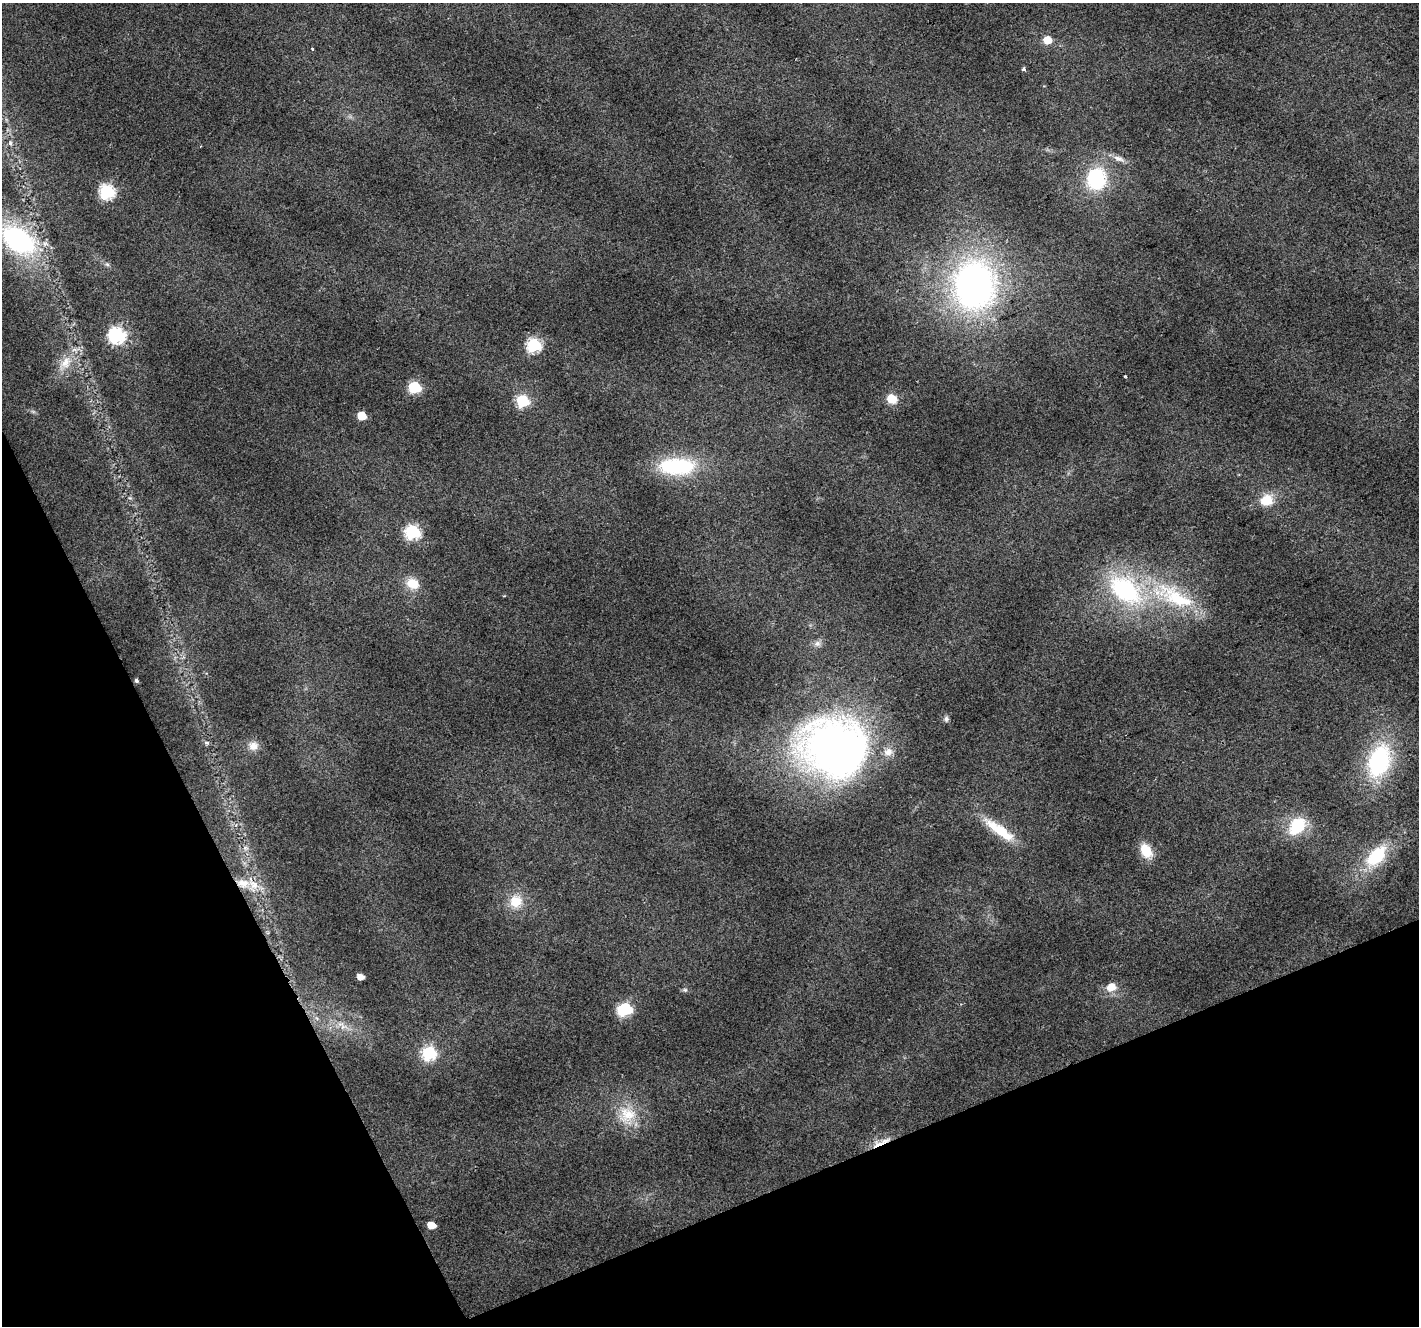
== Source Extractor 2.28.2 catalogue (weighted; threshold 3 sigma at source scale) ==
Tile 14 of 4 x 4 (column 2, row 4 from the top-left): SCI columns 1420-2836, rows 148-1471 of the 5669 x 5532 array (HDU 1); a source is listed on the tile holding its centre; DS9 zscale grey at full resolution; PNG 1421 x 1328 px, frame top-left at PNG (2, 3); no overlay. Shown black and unused: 22% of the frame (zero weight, under 2 of 3 exposures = <1% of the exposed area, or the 3 px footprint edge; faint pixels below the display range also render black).
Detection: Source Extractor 2.28.2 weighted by HDU 2 'WHT'; one run over the whole footprint, this tile lists its part. Background 0.0315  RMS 0.0071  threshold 0.0318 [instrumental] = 3 sigma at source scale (4.5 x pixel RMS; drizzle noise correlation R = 1.50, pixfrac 1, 0.0396/0.0396 arcsec/px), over >= 5 px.
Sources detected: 52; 1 inside a brighter object's white glare — not listed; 1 inside a brighter listed object's ellipse — not listed separately; the other 50 listed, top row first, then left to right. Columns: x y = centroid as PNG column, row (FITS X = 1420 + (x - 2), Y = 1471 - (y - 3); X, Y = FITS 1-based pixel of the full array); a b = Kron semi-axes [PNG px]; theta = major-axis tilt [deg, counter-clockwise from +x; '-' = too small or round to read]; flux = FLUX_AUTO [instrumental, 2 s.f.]
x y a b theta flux
1047 40 6 6 - 12
312 49 4 2 - 1.3
1024 69 5 4 - 1.3
10 143 6 5 - 1.3
201 146 3 2 - 0.47
1119 159 18 7 -21 4.7
1096 179 20 17 82 54
107 192 7 7 - 130
18 240 40 25 -34 100
107 264 6 5 - 1.4
974 285 53 45 -89 260
117 335 8 7 - 170
534 345 7 6 - 110
65 363 22 14 45 14
1125 376 3 3 - 1
415 387 7 6 - 67
892 399 11 10 - 10
522 401 7 6 - 69
362 416 6 5 - 16
677 466 46 21 1 56
1266 500 14 12 30 15
413 532 7 7 - 120
412 584 14 11 -25 13
1125 590 44 29 -37 98
504 596 3 3 - 0.56
1174 596 73 24 -25 69
817 644 9 8 - 3
136 681 4 4 - 1.4
946 719 8 6 -88 1.8
207 742 7 5 -17 1.5
829 744 62 47 32 380
253 746 13 12 - 6.5
888 752 13 11 19 6.3
1379 761 32 20 70 86
1297 826 19 14 48 31
999 830 49 12 -36 24
245 848 7 4 1 1.7
1146 851 16 11 -62 15
1376 856 32 18 47 38
253 885 19 15 81 12
516 901 17 16 - 15
360 977 5 5 - 6.3
1111 987 10 9 - 8.5
685 990 6 5 - 1.3
625 1009 8 6 16 91
342 1027 15 8 3 6.4
429 1053 7 7 - 98
627 1115 27 24 42 25
881 1142 30 7 22 8.5
431 1225 6 5 - 11
Overlapping masked pixels (flux is a lower limit): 1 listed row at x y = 881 1142
Isophote crosses this tile's border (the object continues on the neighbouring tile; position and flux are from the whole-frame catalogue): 1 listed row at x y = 18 240